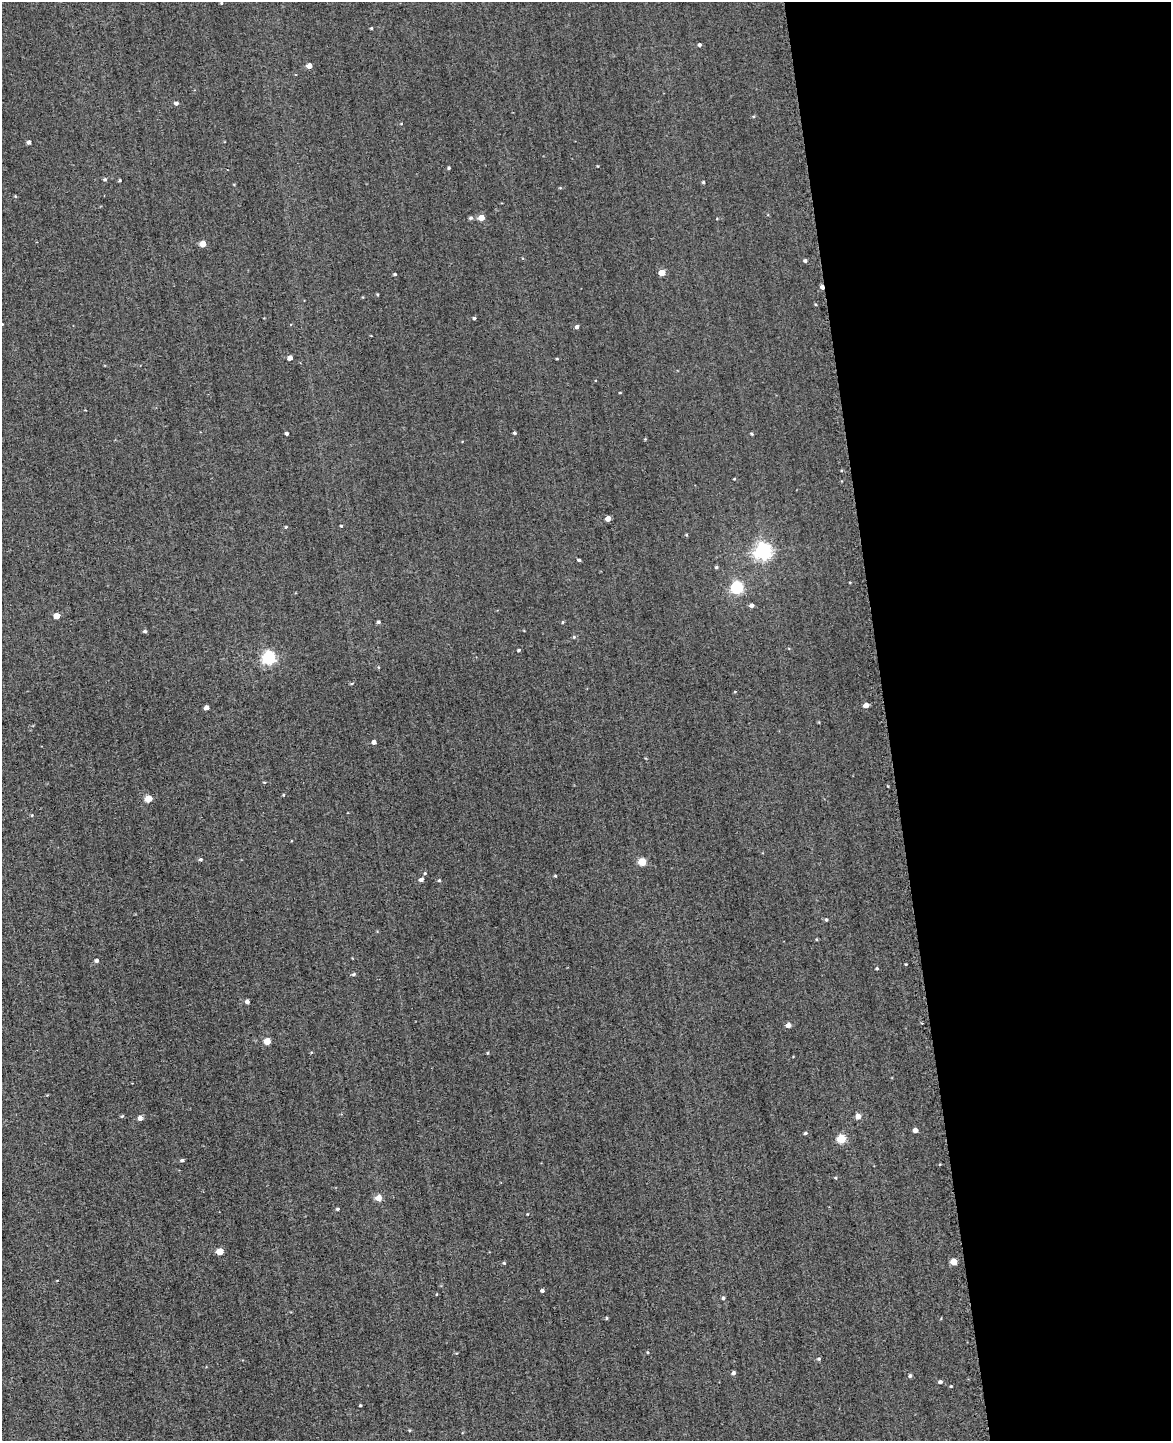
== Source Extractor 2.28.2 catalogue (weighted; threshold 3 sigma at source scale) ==
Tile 8 of 4 x 3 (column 4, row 2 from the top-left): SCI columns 3550-4718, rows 1917-3355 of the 4981 x 4952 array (HDU 1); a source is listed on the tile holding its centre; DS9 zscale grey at full resolution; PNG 1173 x 1443 px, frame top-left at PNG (2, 2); no overlay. Shown black and unused: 24% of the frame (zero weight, under 2 of 3 exposures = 12% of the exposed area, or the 3 px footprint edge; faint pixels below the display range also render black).
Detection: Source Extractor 2.28.2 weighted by HDU 2 'WHT'; one run over the whole footprint, this tile lists its part. Background 0.58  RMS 3.4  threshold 15.2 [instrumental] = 3 sigma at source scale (4.5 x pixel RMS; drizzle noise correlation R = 1.50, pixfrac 1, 0.05/0.05 arcsec/px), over >= 5 px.
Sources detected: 93; all 93 listed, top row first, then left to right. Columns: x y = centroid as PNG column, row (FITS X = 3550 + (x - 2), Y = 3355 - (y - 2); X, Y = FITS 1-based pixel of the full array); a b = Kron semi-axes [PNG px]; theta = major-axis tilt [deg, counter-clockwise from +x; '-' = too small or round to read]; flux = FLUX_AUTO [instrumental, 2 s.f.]
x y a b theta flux
221 3 4 4 - 320
371 28 3 3 - 400
700 45 4 4 - 620
309 66 4 4 - 2800
176 103 5 4 - 860
401 124 4 2 - 210
29 142 4 4 - 1100
449 168 3 3 - 410
105 179 4 4 - 530
120 180 3 3 - 370
703 182 3 3 - 400
15 196 4 3 - 290
471 218 5 5 - 630
481 218 4 4 - 4100
203 244 4 4 - 4900
805 261 4 4 - 580
662 273 5 4 - 4900
395 274 4 3 - 400
822 287 4 4 - 1100
377 294 4 3 - 290
474 318 4 3 - 470
2 324 4 3 - 370
577 327 4 4 - 900
290 358 4 4 - 2200
557 359 4 3 - 260
287 433 3 3 - 790
515 433 4 3 - 480
751 434 4 3 - 360
645 439 4 3 - 260
734 479 4 3 - 240
608 518 4 4 - 2300
341 526 3 3 - 330
286 527 4 3 - 330
763 551 6 6 - 120000
579 560 4 3 - 480
716 567 4 4 - 440
737 588 6 5 - 41000
752 605 5 4 - 1100
57 616 5 4 - 4500
378 622 3 3 - 670
563 622 4 4 - 330
145 631 5 4 - 490
574 637 5 4 - 420
519 650 3 3 - 450
268 658 6 5 - 62000
352 684 5 3 - 320
866 705 4 4 - 2600
207 707 4 4 - 1300
374 742 4 4 - 1200
264 782 4 3 - 250
284 795 4 3 - 270
148 799 5 4 - 6400
32 815 4 4 - 350
200 860 4 4 - 550
642 862 5 5 - 11000
425 873 4 4 - 360
555 876 4 3 - 310
421 880 4 4 - 1200
439 880 4 4 - 330
826 920 5 4 - 490
96 960 4 4 - 880
906 964 3 3 - 280
877 968 4 3 - 310
354 974 5 4 - 490
247 1002 4 4 - 1200
788 1025 4 4 - 2300
267 1041 5 5 - 5900
488 1053 5 3 - 280
341 1114 4 3 - 260
122 1116 5 4 - 360
858 1116 4 4 - 2800
140 1118 4 4 - 1800
915 1130 4 4 - 1800
805 1133 4 3 - 490
841 1139 5 5 - 13000
182 1160 4 4 - 590
836 1178 4 3 - 290
378 1198 5 5 - 3900
338 1209 5 4 - 480
528 1214 4 3 - 210
220 1251 5 4 - 6600
954 1261 5 4 - 5200
504 1263 4 4 - 380
542 1291 4 3 - 680
723 1298 4 4 - 570
606 1318 4 4 - 370
647 1352 4 3 - 280
819 1359 5 4 - 470
733 1373 4 4 - 810
910 1376 5 4 - 630
940 1382 5 4 - 740
951 1386 4 3 - 250
360 1405 3 2 - 360
Overlapping masked pixels (flux is a lower limit): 1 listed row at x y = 822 287
Isophote crosses this tile's border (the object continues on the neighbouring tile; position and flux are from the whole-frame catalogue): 1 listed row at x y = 2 324